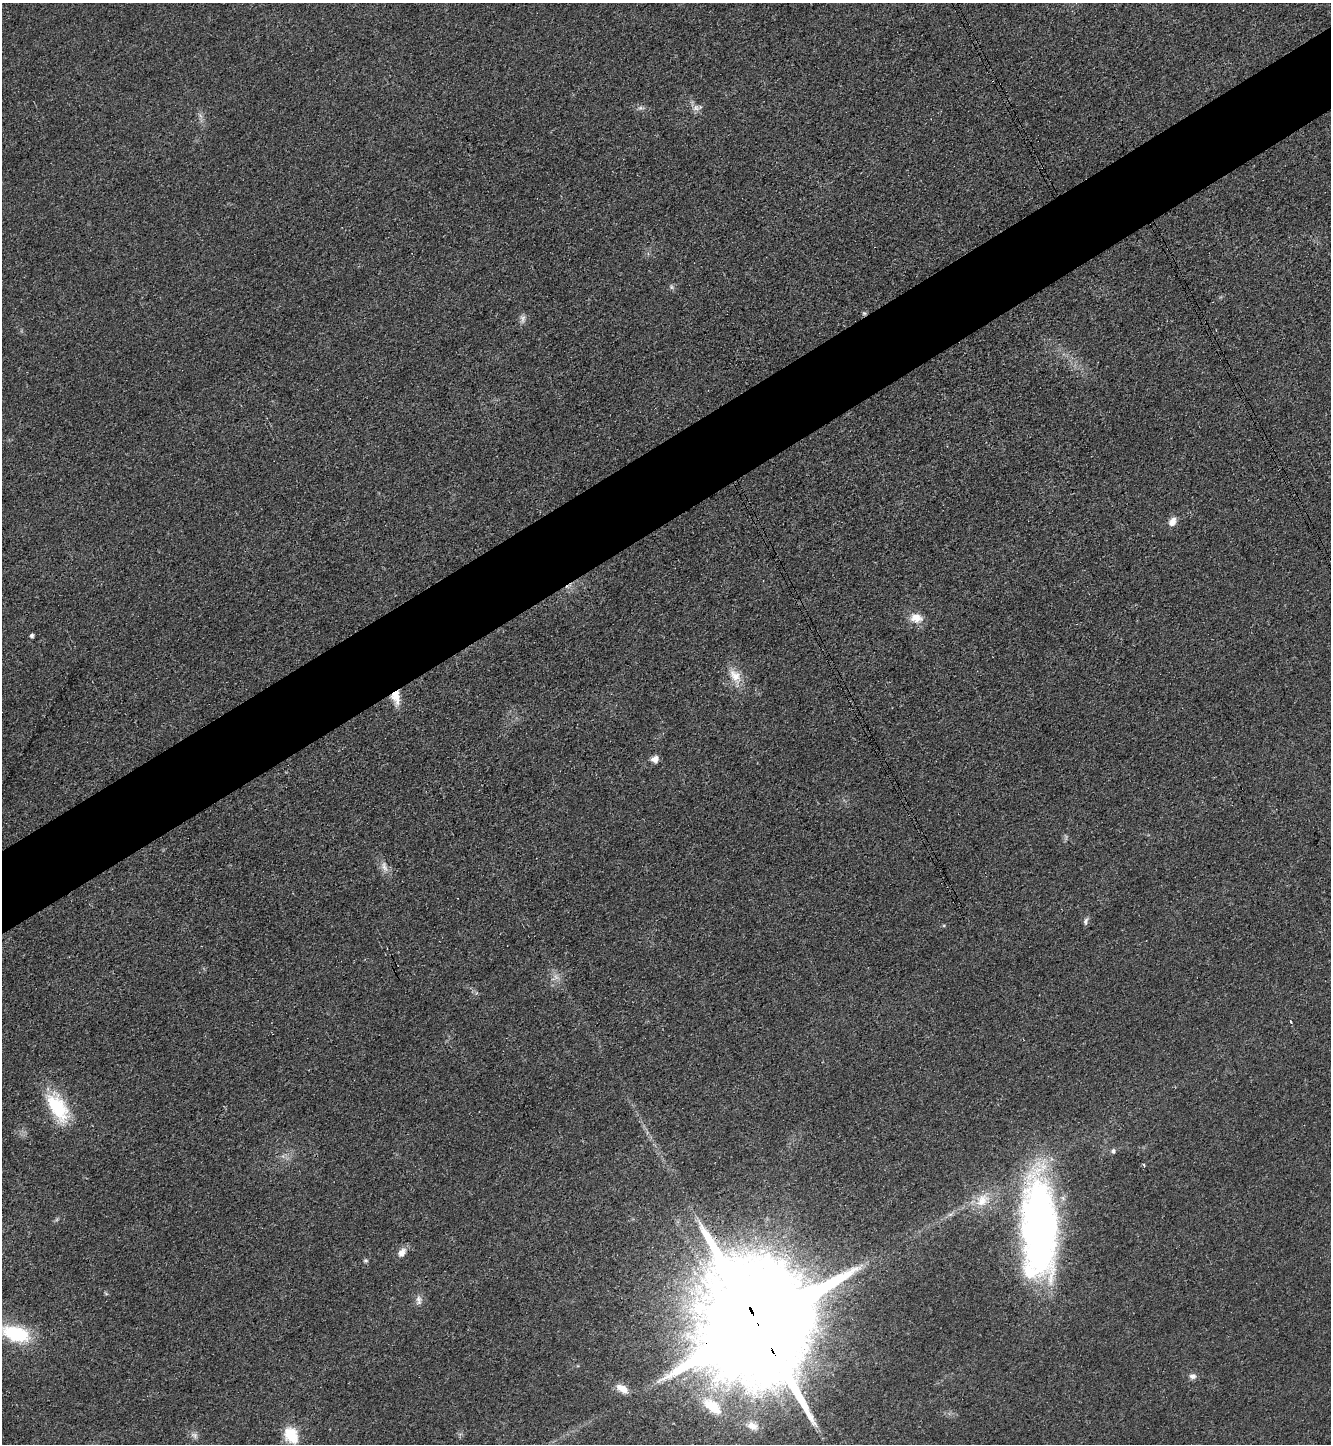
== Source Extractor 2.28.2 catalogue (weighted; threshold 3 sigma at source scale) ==
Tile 10 of 4 x 4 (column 2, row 3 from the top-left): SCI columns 1492-2820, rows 1466-2907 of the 5789 x 5803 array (HDU 1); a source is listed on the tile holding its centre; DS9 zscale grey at full resolution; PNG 1333 x 1446 px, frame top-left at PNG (2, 3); no overlay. Shown black and unused: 6% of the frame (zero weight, under 3 of 4 exposures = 1% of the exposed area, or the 3 px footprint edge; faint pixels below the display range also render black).
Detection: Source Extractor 2.28.2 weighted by HDU 2 'WHT'; one run over the whole footprint, this tile lists its part. Background 0.0342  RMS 0.0048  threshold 0.0215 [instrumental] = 3 sigma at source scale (4.5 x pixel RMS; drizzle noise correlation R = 1.50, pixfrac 1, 0.05/0.05 arcsec/px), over >= 5 px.
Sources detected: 33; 1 too faint to see at this stretch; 1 inside a brighter object's white glare — not listed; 1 inside a brighter listed object's ellipse — not listed separately; the other 30 listed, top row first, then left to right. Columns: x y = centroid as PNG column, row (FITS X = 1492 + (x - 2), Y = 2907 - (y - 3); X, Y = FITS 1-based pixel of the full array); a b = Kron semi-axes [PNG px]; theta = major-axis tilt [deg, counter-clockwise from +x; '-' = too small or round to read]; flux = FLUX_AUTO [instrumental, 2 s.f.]
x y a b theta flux
640 108 7 5 11 1.2
696 108 10 8 33 2.3
671 287 6 5 - 0.97
864 313 6 4 -43 0.73
523 319 11 7 89 1.9
1172 521 12 8 59 3.5
916 618 16 12 -4 5.9
32 635 4 4 - 1.3
735 676 22 13 -55 7.6
396 697 18 10 -82 6.9
655 759 8 7 - 3.1
384 867 16 8 -71 3.4
1086 921 10 5 78 1.4
1291 1021 3 3 - 1.2
58 1107 40 19 -59 25
1113 1151 7 5 74 1.1
1143 1165 4 3 - 0.85
982 1200 23 16 48 11
1040 1227 99 34 -87 240
402 1253 13 8 55 3.4
365 1260 6 6 - 0.79
419 1300 14 7 -81 2.4
759 1326 34 29 -71 22000
16 1334 28 14 -17 34
1192 1376 9 7 -2 1.9
622 1389 17 8 -30 5
712 1406 35 16 -39 18
752 1426 15 11 -27 5.2
194 1435 11 7 -30 2
291 1435 21 16 -63 13
Overlapping masked pixels (flux is a lower limit): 3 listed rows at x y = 864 313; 396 697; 759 1326